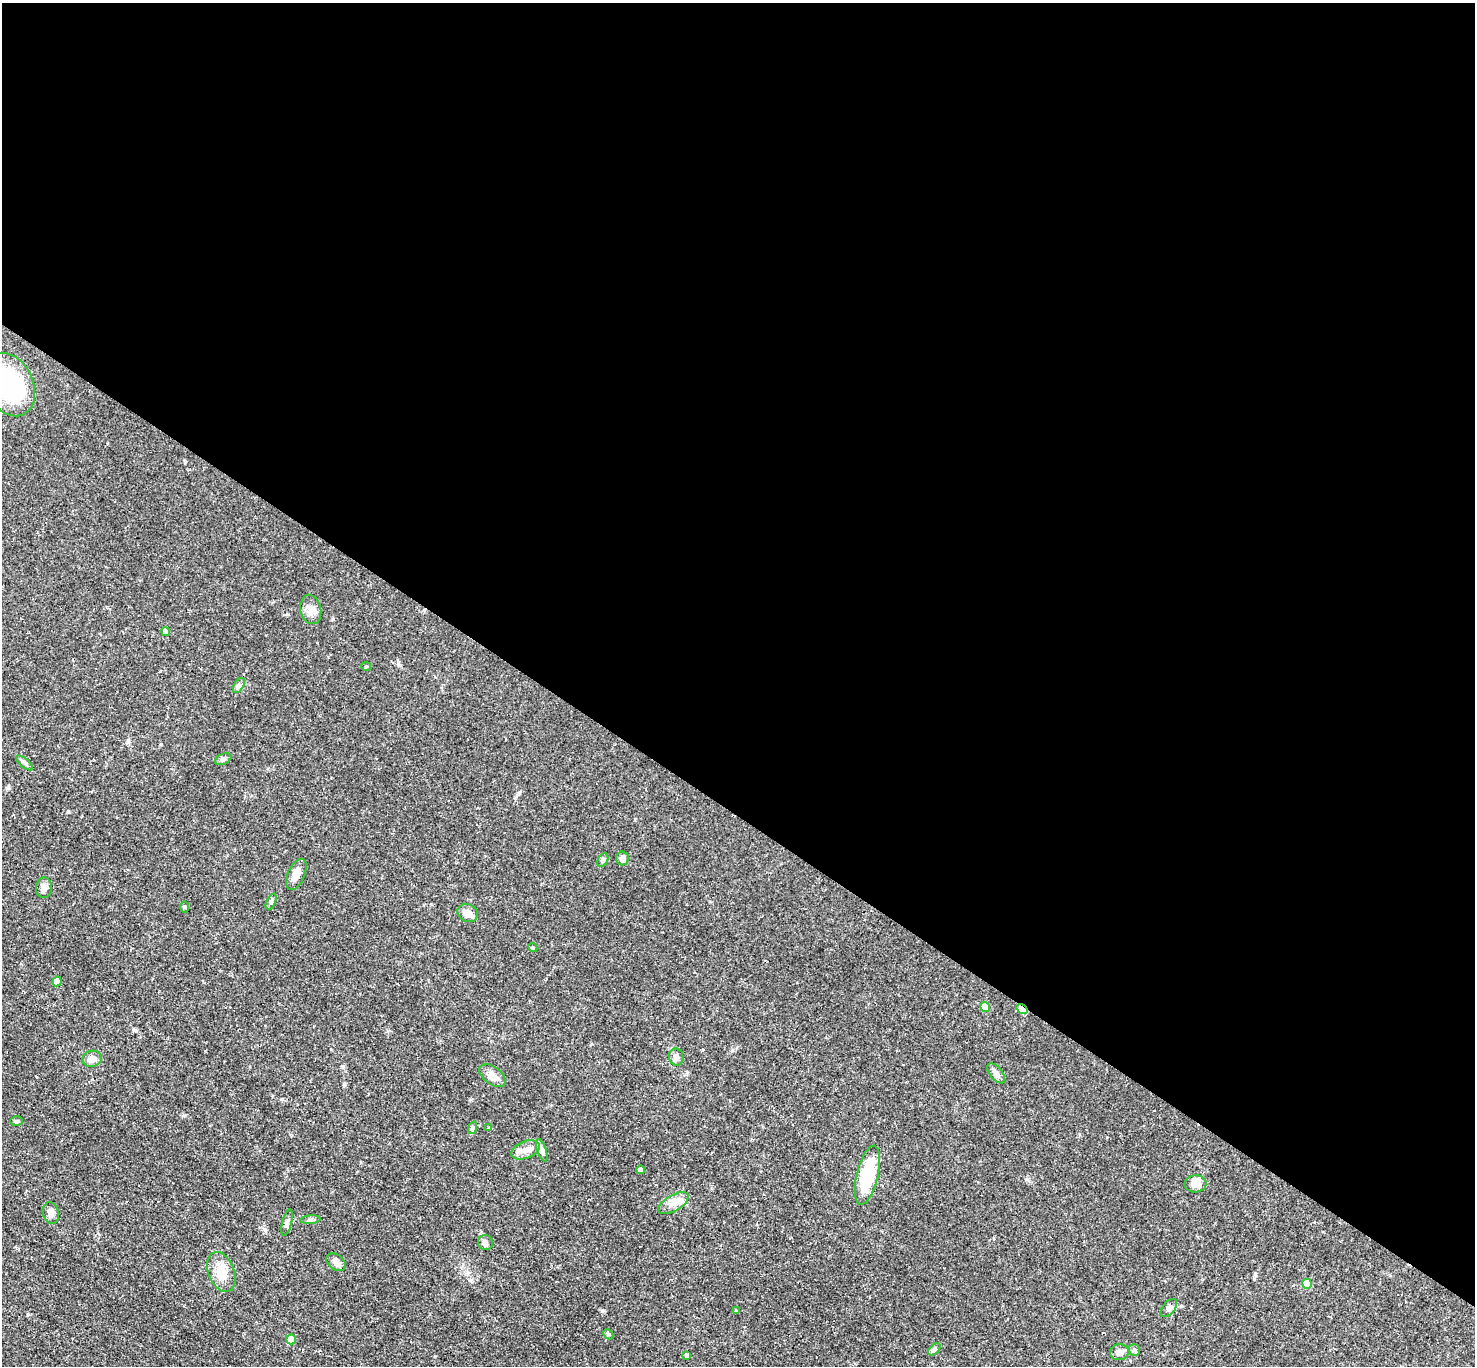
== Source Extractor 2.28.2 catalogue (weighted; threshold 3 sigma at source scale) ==
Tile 3 of 4 x 4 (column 3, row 1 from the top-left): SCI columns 2952-4424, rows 4390-5753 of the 5896 x 5902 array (HDU 1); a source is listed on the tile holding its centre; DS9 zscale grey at full resolution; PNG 1477 x 1368 px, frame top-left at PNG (2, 3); each listed source drawn as its Kron ellipse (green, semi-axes under 4 px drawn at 4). Shown black and unused: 60% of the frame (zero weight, under 2 of 3 exposures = <1% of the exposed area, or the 3 px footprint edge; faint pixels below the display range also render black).
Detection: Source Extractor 2.28.2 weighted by HDU 2 'WHT'; one run over the whole footprint, this tile lists its part. Background 0.0585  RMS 0.0048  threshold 0.0215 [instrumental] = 3 sigma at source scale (4.5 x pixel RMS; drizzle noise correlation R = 1.50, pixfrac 1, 0.05/0.05 arcsec/px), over >= 5 px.
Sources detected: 46; all 46 listed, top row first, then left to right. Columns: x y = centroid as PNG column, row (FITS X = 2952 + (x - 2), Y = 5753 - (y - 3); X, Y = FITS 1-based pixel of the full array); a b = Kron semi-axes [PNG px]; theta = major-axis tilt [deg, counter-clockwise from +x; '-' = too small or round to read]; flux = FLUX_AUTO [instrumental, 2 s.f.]
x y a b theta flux
9 384 33 24 -64 58
311 609 15 10 -76 3.5
165 631 4 4 - 2.5
366 666 5 3 - 0.44
239 685 8 5 59 1.1
223 759 8 5 24 1.3
24 763 10 3 -40 1
622 858 7 6 - 2.6
603 860 7 5 61 0.88
296 874 16 8 65 4
44 888 10 8 82 2.6
271 901 8 4 65 0.94
184 907 6 4 -89 0.5
468 913 10 8 -26 3.5
533 947 5 4 - 0.61
57 981 5 4 - 5.3
985 1007 5 5 - 6.7
1022 1009 6 4 -34 12
676 1057 8 7 - 1.8
92 1059 10 8 12 2.8
996 1073 12 6 -51 2.1
492 1076 15 9 -37 4.2
16 1121 6 5 - 0.92
472 1128 6 4 72 0.66
489 1128 3 3 - 0.46
525 1150 15 8 22 4
542 1150 12 4 -71 1.5
641 1170 4 4 - 1.5
867 1175 30 11 76 25
1195 1184 11 8 3 5.1
673 1203 17 8 31 4
51 1213 11 8 -77 2.2
310 1220 10 4 5 1
287 1223 14 5 76 1.5
485 1242 7 7 - 1.5
336 1262 11 7 -38 1.9
221 1272 21 13 -69 7.3
1307 1284 5 5 - 8
1169 1308 11 6 50 1.7
736 1311 4 3 - 0.4
608 1334 6 4 -45 0.75
291 1339 5 5 - 6
934 1349 7 4 45 1
1134 1350 6 5 - 0.85
1119 1352 9 8 - 2.1
687 1355 4 3 - 1
Overlapping masked pixels (flux is a lower limit): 1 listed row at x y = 1022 1009
Isophote crosses this tile's border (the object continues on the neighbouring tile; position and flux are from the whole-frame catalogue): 1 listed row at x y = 9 384
Unlisted compact peaks at least as high as the median listed source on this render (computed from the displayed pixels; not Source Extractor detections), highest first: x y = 602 1311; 282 1099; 185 462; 398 662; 68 811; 519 793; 333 619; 184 1115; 732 1050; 128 740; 1027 1179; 287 614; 1255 1274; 343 1066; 471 1100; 344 1086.